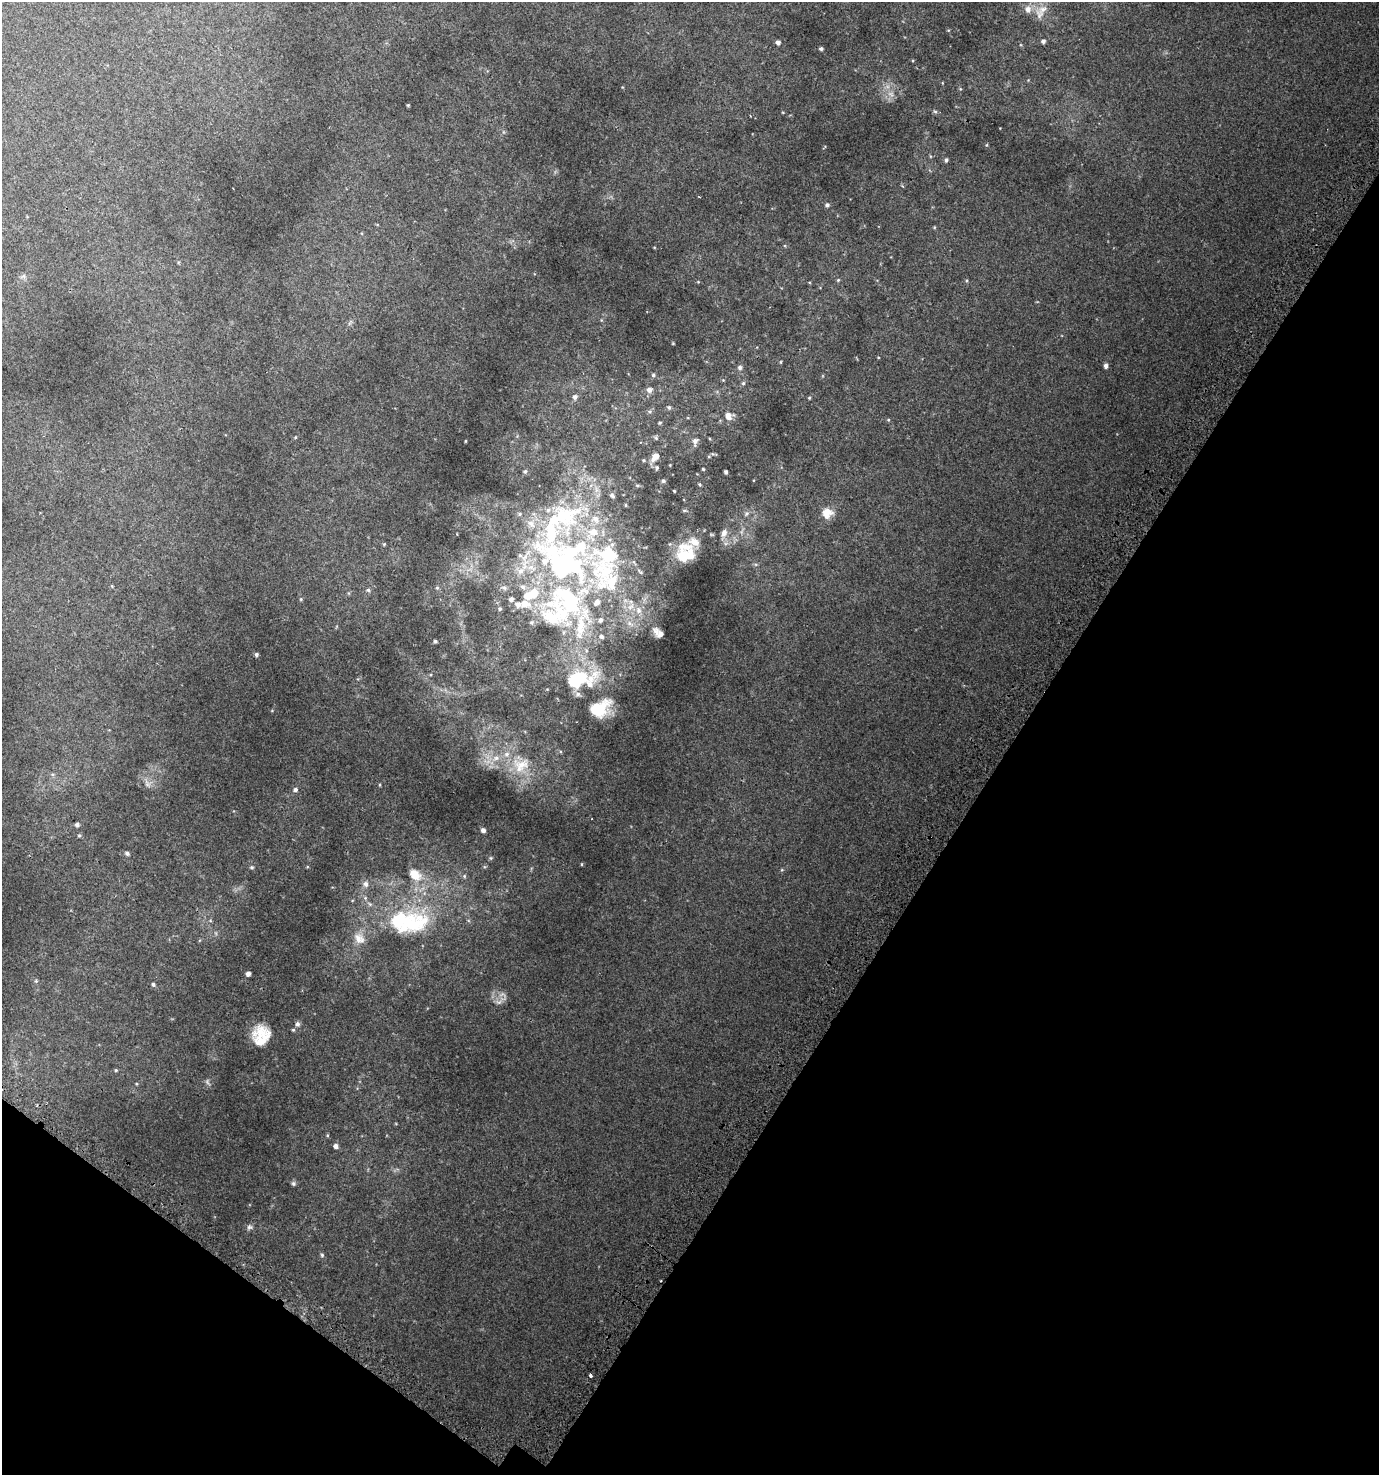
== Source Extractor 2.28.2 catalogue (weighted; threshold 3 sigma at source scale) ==
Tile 15 of 4 x 4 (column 3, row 4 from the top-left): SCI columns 3070-4446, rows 64-1536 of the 6070 x 6007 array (HDU 1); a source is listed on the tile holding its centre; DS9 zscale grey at full resolution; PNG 1381 x 1477 px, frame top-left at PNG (2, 2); no overlay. Shown black and unused: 32% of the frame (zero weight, under 2 of 3 exposures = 3% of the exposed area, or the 3 px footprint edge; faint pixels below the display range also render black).
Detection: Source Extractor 2.28.2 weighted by HDU 2 'WHT'; one run over the whole footprint, this tile lists its part. Background 0.0145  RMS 0.0048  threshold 0.0217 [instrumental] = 3 sigma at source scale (4.5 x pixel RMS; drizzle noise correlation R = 1.50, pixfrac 1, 0.0396/0.0396 arcsec/px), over >= 5 px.
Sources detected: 135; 4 too faint to see at this stretch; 3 inside a brighter object's white glare — not listed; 28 inside a brighter listed object's ellipse — not listed separately; the other 100 listed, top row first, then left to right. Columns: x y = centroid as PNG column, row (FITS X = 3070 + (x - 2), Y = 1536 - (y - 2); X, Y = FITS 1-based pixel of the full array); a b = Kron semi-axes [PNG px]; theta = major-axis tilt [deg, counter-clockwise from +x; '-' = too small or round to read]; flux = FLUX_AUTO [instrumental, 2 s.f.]
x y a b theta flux
1043 9 25 9 23 5.6
1043 41 5 4 - 1.4
778 42 4 4 - 1.6
821 49 4 4 - 0.88
408 105 3 3 - 0.42
935 111 6 4 -1 0.72
946 160 5 5 - 0.77
902 186 4 3 - 0.46
827 205 5 5 - 0.97
838 280 5 4 - 0.51
698 282 4 4 - 0.4
350 323 10 3 50 0.77
781 362 5 3 - 0.37
1106 366 5 4 - 1.6
740 367 6 6 - 1.2
653 375 5 5 - 0.9
723 380 5 4 - 0.4
743 383 6 5 - 0.75
649 390 7 6 - 2.1
575 397 6 5 - 1.5
809 398 4 3 - 0.44
669 407 6 5 - 0.92
649 412 7 5 0 0.91
729 416 11 10 - 3.7
888 420 5 4 - 0.52
660 423 5 4 - 0.62
295 438 5 3 - 0.45
656 438 6 5 - 0.75
465 441 4 3 - 0.34
695 441 12 8 77 2.4
713 454 6 4 -17 0.56
655 457 13 8 51 4.2
644 460 5 4 - 0.57
670 465 3 3 - 0.33
657 468 7 5 80 0.73
703 469 3 3 - 0.48
525 471 5 4 - 0.68
726 472 4 3 - 0.98
663 481 6 5 - 0.88
700 484 5 4 - 0.53
637 485 7 4 0 0.67
674 491 3 2 - 0.41
612 495 6 5 - 1.1
626 505 4 4 - 0.51
548 510 7 6 - 1.3
827 513 15 13 12 5
520 514 6 4 24 0.69
747 514 7 7 - 1.1
596 519 12 10 -39 4.4
724 533 11 8 66 2.4
384 544 5 4 - 0.46
685 553 23 20 61 15
560 566 65 48 -40 110
112 586 4 3 - 0.38
437 588 5 5 - 0.59
504 588 8 6 -13 1.3
368 590 5 5 - 0.81
301 599 5 4 - 0.51
631 606 13 8 61 3.4
500 609 5 5 - 0.77
638 610 11 8 -76 3.1
550 617 52 36 -48 40
582 623 73 24 78 47
629 623 9 7 -35 2.3
658 633 11 6 -45 2.9
435 641 4 3 - 0.6
256 654 4 4 - 0.88
590 684 11 9 -83 2.7
578 694 9 6 -9 1.6
599 709 23 15 28 16
521 764 30 15 -1 12
52 774 6 4 -18 0.67
148 784 9 5 -20 1.5
380 785 5 3 - 0.44
295 790 5 5 - 1.2
77 825 5 5 - 1.2
483 830 5 4 - 1.7
79 835 6 4 0 0.57
127 853 6 5 - 1.1
491 858 6 4 -90 0.55
582 864 5 3 - 0.36
252 867 5 5 - 0.65
782 870 5 4 - 0.47
415 875 20 14 -32 7.8
464 876 5 5 - 0.67
365 884 8 7 - 2.1
399 921 60 33 23 46
248 974 4 4 - 1.9
36 981 5 5 - 0.68
153 984 5 5 - 0.94
297 1024 7 6 - 1.3
293 1030 5 4 - 0.51
261 1032 21 18 -43 9.3
116 1070 4 4 - 0.51
327 1135 5 3 - 0.46
336 1146 5 5 - 1.9
293 1183 7 6 - 0.93
250 1227 9 6 12 1.3
322 1255 6 5 - 0.78
590 1375 4 3 - 2.6